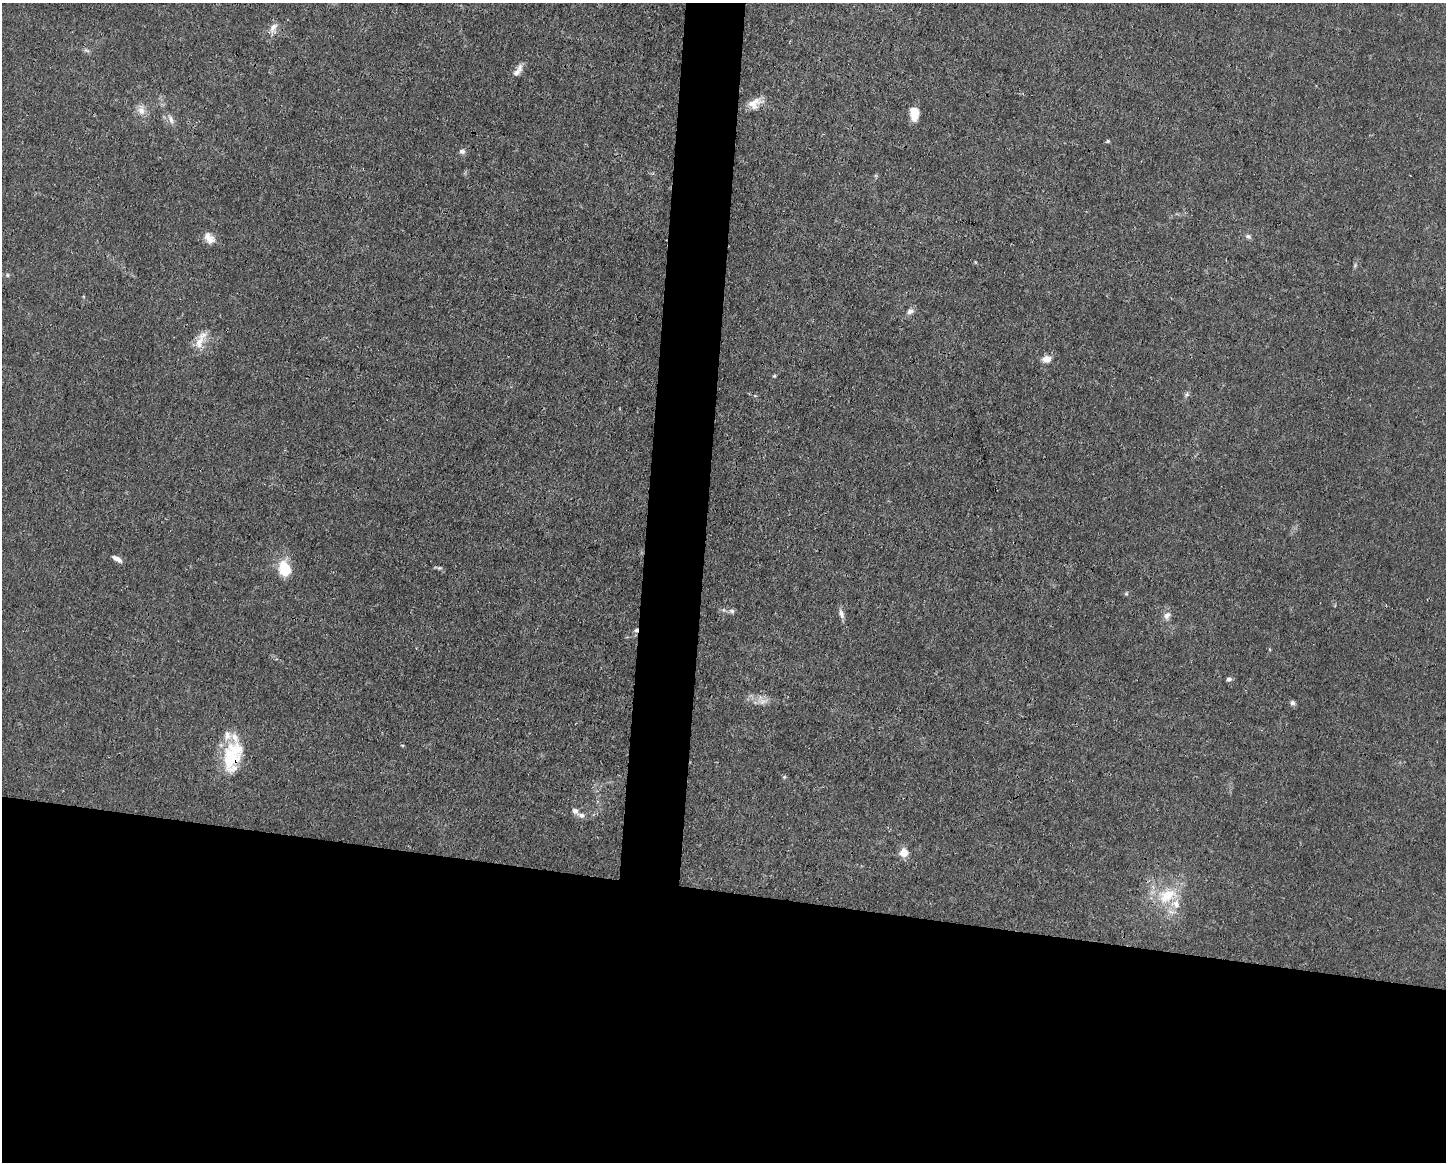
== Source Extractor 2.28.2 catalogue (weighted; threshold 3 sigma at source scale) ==
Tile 11 of 3 x 4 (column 2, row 4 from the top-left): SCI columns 1556-2999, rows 1-1160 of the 4666 x 4638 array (HDU 1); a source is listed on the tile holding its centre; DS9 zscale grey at full resolution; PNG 1448 x 1164 px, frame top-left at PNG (2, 3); no overlay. Shown black and unused: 26% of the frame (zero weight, under 3 of 4 exposures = <1% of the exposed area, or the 3 px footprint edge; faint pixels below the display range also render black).
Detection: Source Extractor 2.28.2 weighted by HDU 2 'WHT'; one run over the whole footprint, this tile lists its part. Background 0.0158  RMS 0.0025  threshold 0.011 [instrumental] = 3 sigma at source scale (4.5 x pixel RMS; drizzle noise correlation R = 1.50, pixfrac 1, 0.05/0.05 arcsec/px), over >= 5 px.
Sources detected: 41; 6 inside a brighter listed object's ellipse — not listed separately; the other 35 listed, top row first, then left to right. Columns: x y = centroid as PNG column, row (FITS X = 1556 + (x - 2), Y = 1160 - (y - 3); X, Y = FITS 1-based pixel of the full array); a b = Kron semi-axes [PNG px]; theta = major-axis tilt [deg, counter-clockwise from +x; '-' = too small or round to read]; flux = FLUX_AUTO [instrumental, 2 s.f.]
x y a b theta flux
273 28 15 8 54 1.7
86 50 8 4 -30 0.52
518 70 18 7 57 1.7
752 104 23 11 11 3.3
141 110 14 10 -85 2
914 114 13 8 -88 4.2
171 119 13 6 -69 1.1
1108 141 5 4 - 0.35
462 151 7 7 - 0.84
1248 236 8 6 -30 0.65
209 238 16 10 -53 2.2
1355 265 6 4 48 0.38
7 275 5 5 - 0.39
910 311 10 8 25 1
201 339 30 10 63 3.8
1047 359 10 8 12 2
774 376 5 4 - 0.28
1186 394 8 5 56 0.58
117 559 11 5 -31 1.4
284 568 18 13 -74 6.9
439 568 7 5 -5 0.47
1126 594 5 5 - 0.35
724 610 6 4 -71 0.38
732 611 8 6 -34 0.67
841 614 14 6 -76 1.2
1167 615 12 9 47 1.4
636 630 6 5 - 0.68
1229 679 5 4 - 0.86
762 701 11 8 14 1.6
1292 703 7 6 - 0.62
402 745 5 3 - 0.24
235 750 28 23 -17 10
581 815 8 6 -17 1
904 853 7 7 - 3.8
1167 895 31 20 28 10
Overlapping masked pixels (flux is a lower limit): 1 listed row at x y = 636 630